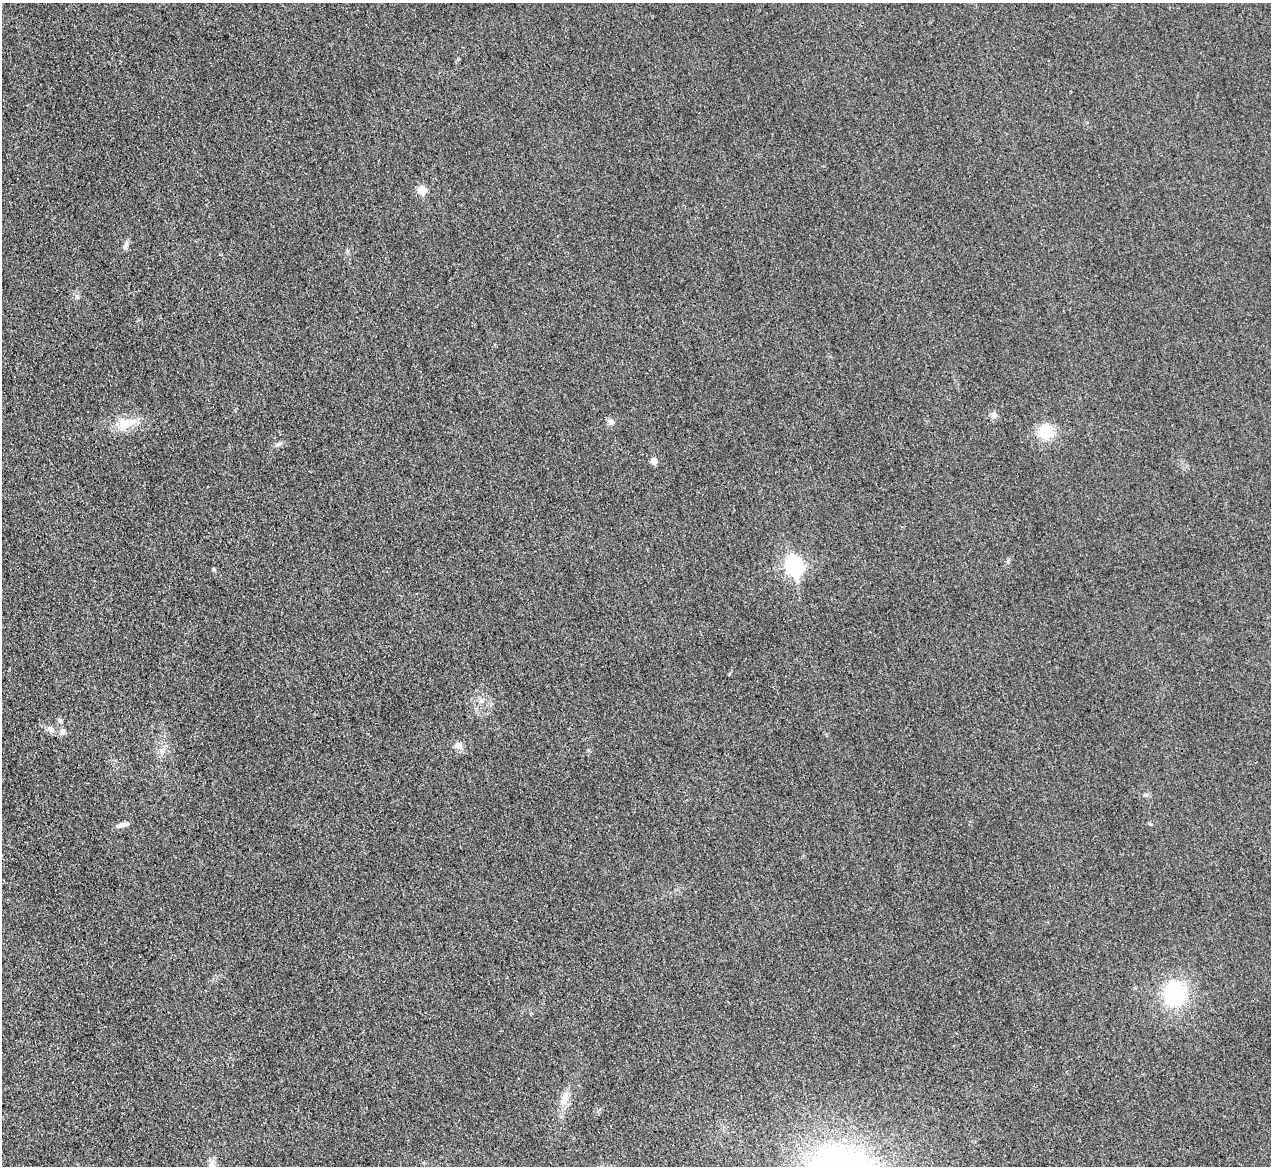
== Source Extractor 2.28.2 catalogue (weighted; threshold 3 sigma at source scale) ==
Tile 7 of 4 x 4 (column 3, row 2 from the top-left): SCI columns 2556-3824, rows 2600-3763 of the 5097 x 5078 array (HDU 1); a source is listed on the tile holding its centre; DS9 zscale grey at full resolution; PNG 1273 x 1168 px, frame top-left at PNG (2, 3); no overlay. Shown black and unused: <1% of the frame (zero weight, under 3 of 4 exposures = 1% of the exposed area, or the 3 px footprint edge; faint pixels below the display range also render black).
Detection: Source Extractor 2.28.2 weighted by HDU 2 'WHT'; one run over the whole footprint, this tile lists its part. Background 0.0431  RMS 0.0064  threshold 0.0286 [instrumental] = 3 sigma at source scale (4.5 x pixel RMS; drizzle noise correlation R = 1.50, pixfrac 1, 0.05/0.05 arcsec/px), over >= 5 px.
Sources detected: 18; all 18 listed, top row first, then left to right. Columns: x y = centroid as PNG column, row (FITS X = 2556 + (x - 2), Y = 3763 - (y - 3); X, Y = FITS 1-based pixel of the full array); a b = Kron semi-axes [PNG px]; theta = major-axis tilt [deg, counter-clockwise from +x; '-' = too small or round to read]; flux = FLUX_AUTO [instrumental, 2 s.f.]
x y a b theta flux
422 190 6 6 - 15
126 245 13 5 76 2
994 415 8 7 - 2.3
611 421 10 7 -32 2.2
125 424 21 16 36 12
1045 432 20 16 20 15
279 444 10 5 24 1.7
654 461 6 5 - 4.7
794 566 9 7 -76 180
214 569 6 4 -59 0.77
60 720 7 5 -15 1.2
62 731 7 7 - 1.9
458 745 10 9 - 3.5
1145 795 6 4 18 0.95
1150 824 6 3 -3 0.79
121 825 13 6 13 3.1
1175 993 23 21 69 50
565 1099 18 9 65 6.6
Unlisted compact peaks at least as high as the median listed source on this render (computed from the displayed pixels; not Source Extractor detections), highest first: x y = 729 674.